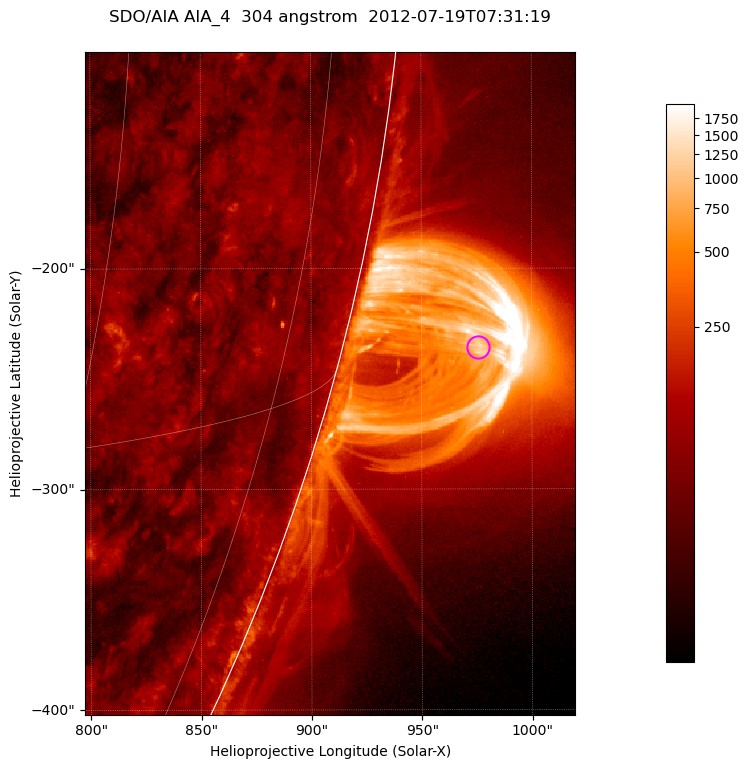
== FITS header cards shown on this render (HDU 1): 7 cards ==
TELESCOP= 'SDO/AIA '           / For AIA: SDO/AIA
INSTRUME= 'AIA_4   '           / For AIA: AIA_ATA1, AIA_ATA2, AIA_ATA3 or AIA_AT
WAVELNTH=                  304 / [angstrom] Wavelength
WAVEUNIT= 'angstrom'           / Wavelength unit: angstrom
DATE-OBS= '2012-07-19T07:31:19.130' / [ISO] Date when observation started; ISO 8
CTYPE1  = 'HPLN-TAN'           / CTYPE1; Typically HPLN
CTYPE2  = 'HPLT-TAN'           / CTYPE2; Typically HPLT

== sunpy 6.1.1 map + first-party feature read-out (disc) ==
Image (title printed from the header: SDO/AIA AIA_4  304 angstrom  2012-07-19T07:31:19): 370 x 500 px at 0.6 arcsec/px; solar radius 944 arcsec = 1573 px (partial field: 1.2% of the solar disc is inside the frame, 49% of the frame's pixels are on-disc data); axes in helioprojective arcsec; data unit not stated in the header (colour bar unlabelled)
Orientation: roll -0.132 deg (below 1 deg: not rotated)
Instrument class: DISC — disc imager (sunpy class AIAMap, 304 A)
Bright regions (active regions / flare kernels): reference = the on-disc median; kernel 3 px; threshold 5 sigma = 122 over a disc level ~61.9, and >= 1.15x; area >= 185 px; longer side >= 4 px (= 2.4 arcsec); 0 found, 0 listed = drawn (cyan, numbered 1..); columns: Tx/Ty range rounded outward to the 2 arcsec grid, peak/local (2 s.f.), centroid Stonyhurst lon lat
Off-limb structures (1.02-1.3 R_sun): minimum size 92 px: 3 found; the strongest spans PA ~250..260 deg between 1.02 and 1.14 R_sun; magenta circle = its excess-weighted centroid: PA ~255 deg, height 1.06 R_sun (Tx ~976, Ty ~-236 arcsec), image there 22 x the reference